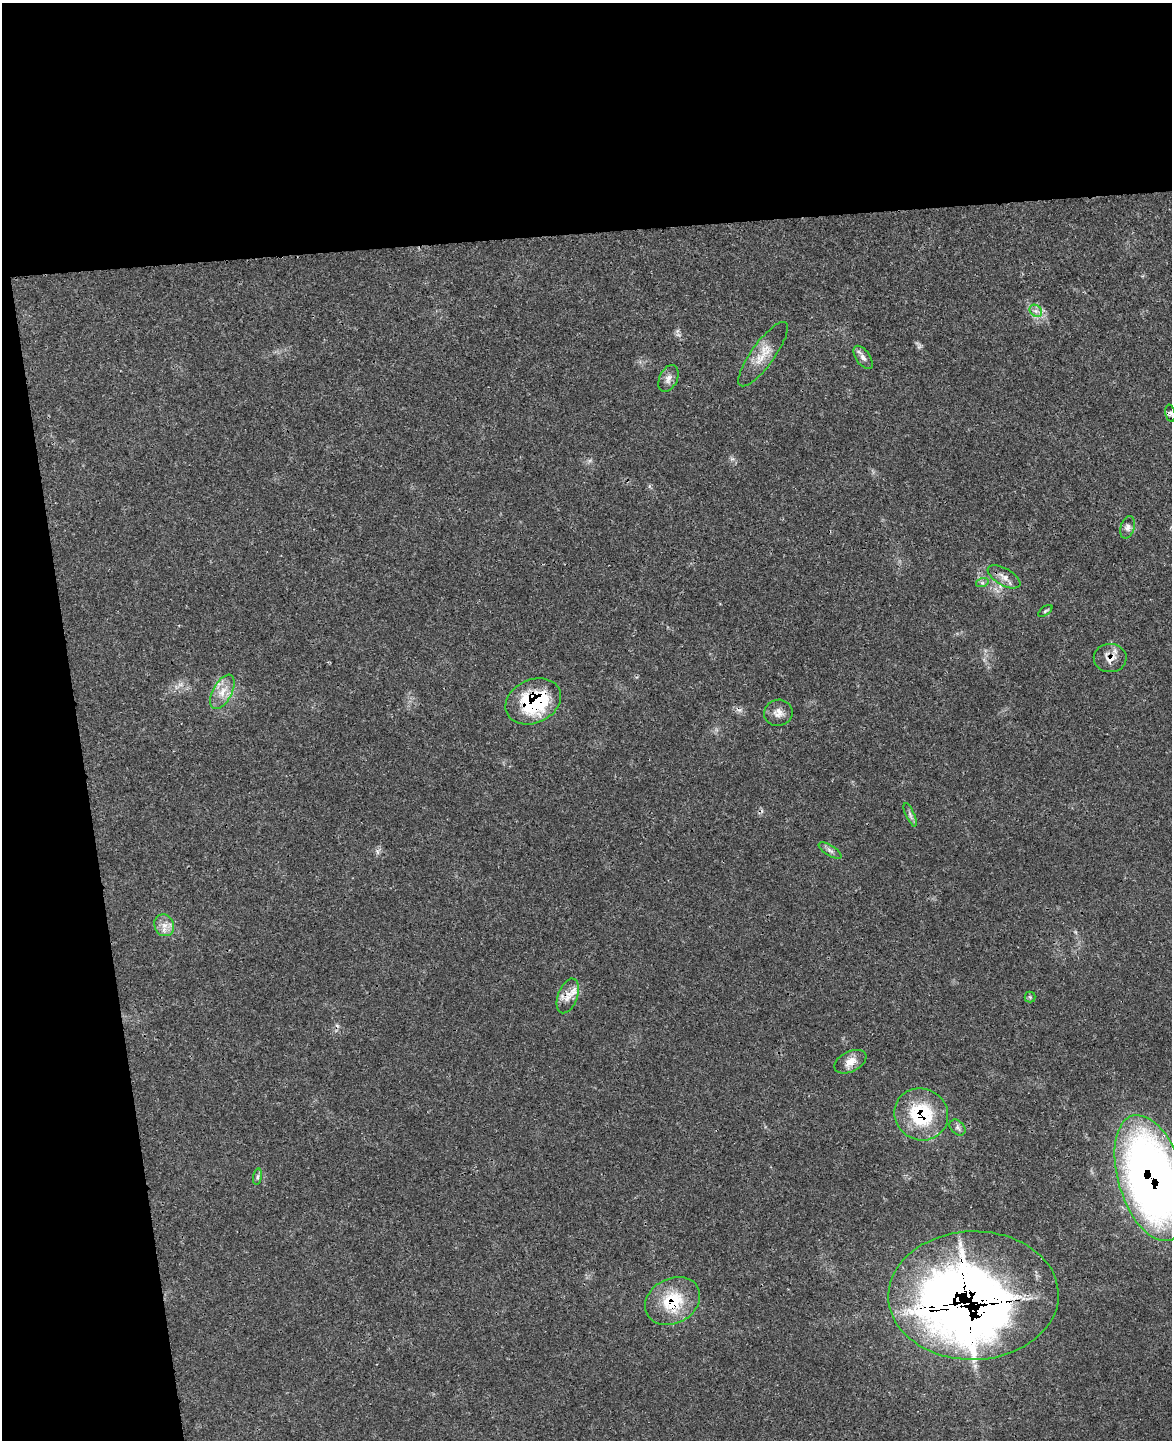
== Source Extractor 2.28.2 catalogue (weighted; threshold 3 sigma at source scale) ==
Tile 1 of 4 x 3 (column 1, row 1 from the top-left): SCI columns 64-1233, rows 3024-4461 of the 4776 x 4715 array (HDU 1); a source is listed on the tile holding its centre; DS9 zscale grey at full resolution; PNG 1174 x 1442 px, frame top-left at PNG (2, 3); each listed source drawn as its Kron ellipse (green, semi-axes under 4 px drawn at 4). Shown black and unused: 23% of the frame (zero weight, under 3 of 4 exposures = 6% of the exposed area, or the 3 px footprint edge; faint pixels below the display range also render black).
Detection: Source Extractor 2.28.2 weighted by HDU 2 'WHT'; one run over the whole footprint, this tile lists its part. Background 0.0423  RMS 0.003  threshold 0.0133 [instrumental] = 3 sigma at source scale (4.5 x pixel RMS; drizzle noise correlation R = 1.50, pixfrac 1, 0.05/0.05 arcsec/px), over >= 5 px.
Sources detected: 29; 2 cosmic-ray / hot-pixel residue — neither listed nor drawn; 2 inside a brighter listed object's ellipse — not listed separately; the other 25 listed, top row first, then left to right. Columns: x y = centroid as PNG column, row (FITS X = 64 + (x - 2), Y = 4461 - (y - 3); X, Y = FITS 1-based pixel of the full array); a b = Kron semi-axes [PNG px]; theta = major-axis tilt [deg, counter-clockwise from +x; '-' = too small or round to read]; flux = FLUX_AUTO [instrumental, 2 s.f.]
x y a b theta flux
1036 311 7 5 -44 1
763 354 39 11 54 5.5
863 357 13 7 -55 1.3
668 378 14 9 65 1.9
1170 413 9 5 -77 0.71
1128 527 11 7 74 1.2
1004 577 18 8 -29 2.3
982 583 6 4 18 0.58
1045 611 8 4 36 0.52
1110 658 16 14 -1 3.4
222 692 19 9 62 4
533 701 29 21 25 27
778 713 14 13 - 2.4
910 815 12 4 -65 0.92
830 850 13 5 -32 1
164 925 11 9 -66 2.5
568 996 18 9 69 3.4
1030 997 5 5 - 0.46
850 1062 17 10 26 3.2
921 1114 27 25 -29 20
958 1128 9 6 -46 0.94
258 1177 8 4 82 0.66
1151 1178 65 32 -73 230
973 1295 85 64 1 540
673 1301 29 22 28 13
Overlapping masked pixels (flux is a lower limit): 7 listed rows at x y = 1110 658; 533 701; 568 996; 921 1114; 1151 1178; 973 1295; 673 1301
Isophote crosses this tile's border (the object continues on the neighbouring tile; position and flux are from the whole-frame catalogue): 1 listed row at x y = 1151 1178